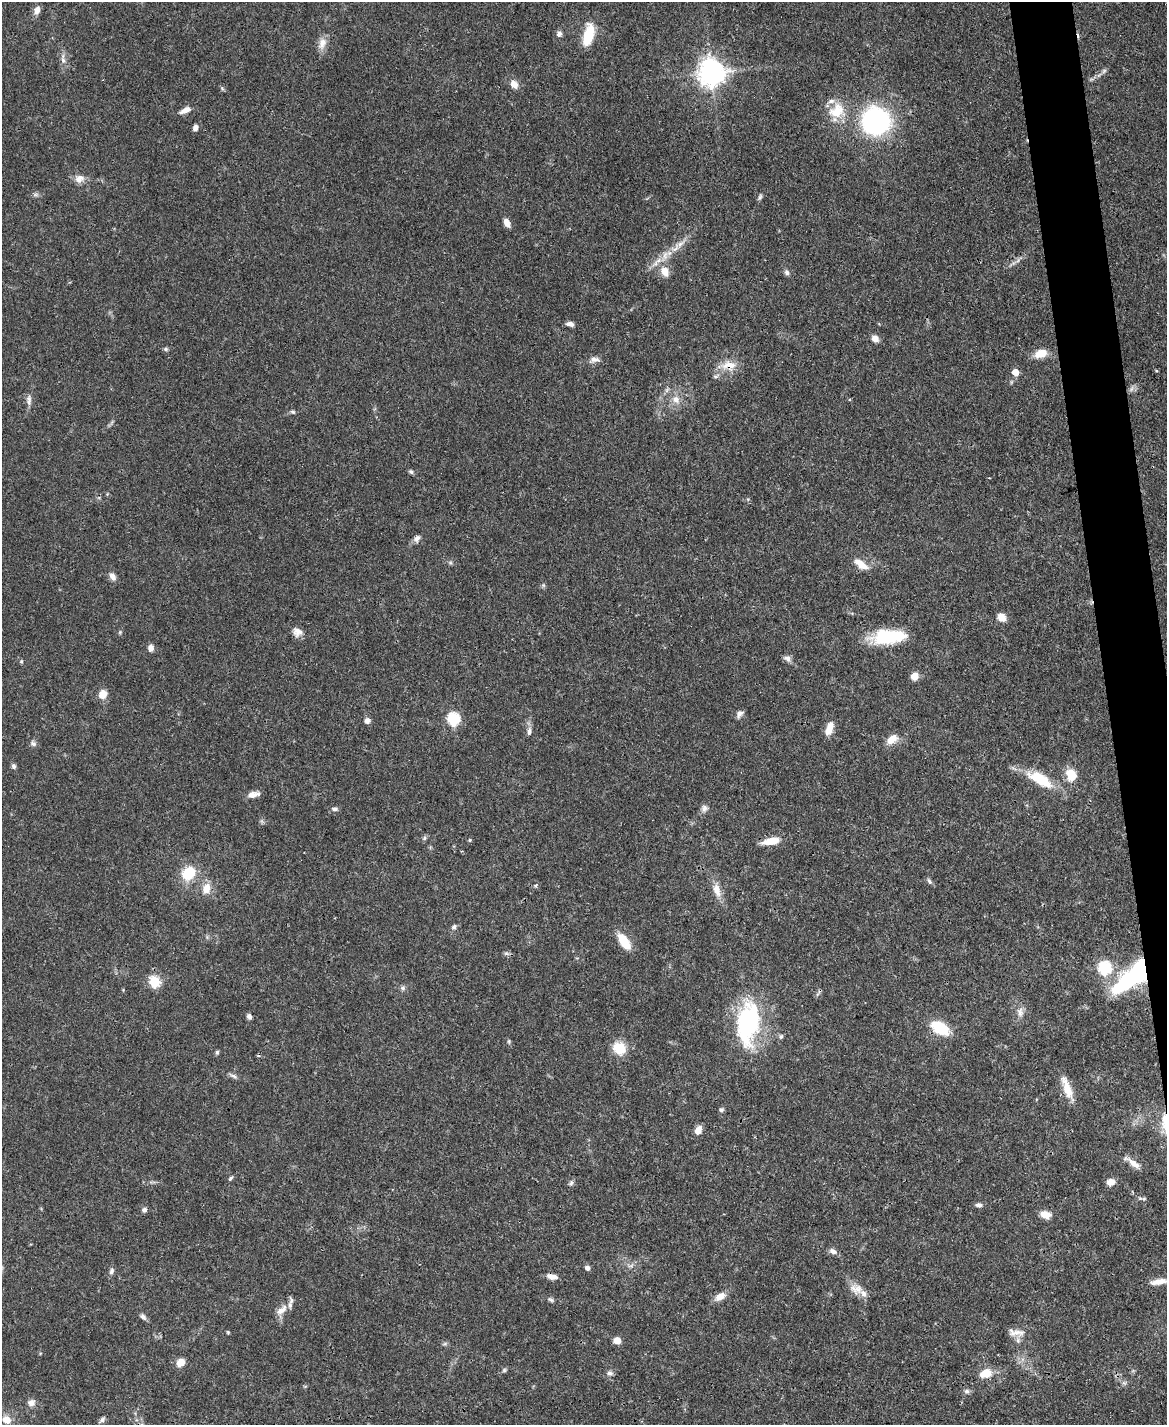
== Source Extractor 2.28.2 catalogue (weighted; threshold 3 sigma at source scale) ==
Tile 6 of 4 x 3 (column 2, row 2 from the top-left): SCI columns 1168-2332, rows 1666-3088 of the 4665 x 4644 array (HDU 1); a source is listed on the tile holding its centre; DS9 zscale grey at full resolution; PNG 1169 x 1427 px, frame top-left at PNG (2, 2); no overlay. Shown black and unused: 3% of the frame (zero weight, under 3 of 4 exposures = <1% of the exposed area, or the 3 px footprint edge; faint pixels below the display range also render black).
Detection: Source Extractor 2.28.2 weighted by HDU 2 'WHT'; one run over the whole footprint, this tile lists its part. Background 0.0656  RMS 0.0033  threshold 0.015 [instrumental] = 3 sigma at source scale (4.5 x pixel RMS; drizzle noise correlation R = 1.50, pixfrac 1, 0.05/0.05 arcsec/px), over >= 5 px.
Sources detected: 128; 1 too faint to see at this stretch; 3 inside a brighter object's white glare — not listed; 6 inside a brighter listed object's ellipse — not listed separately; the other 118 listed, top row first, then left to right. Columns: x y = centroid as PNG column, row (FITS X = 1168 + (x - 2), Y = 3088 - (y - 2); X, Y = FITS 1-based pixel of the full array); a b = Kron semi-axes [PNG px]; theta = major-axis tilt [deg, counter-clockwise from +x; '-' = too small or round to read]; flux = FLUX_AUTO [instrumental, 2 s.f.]
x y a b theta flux
37 10 11 7 70 2.1
559 34 8 7 - 1.1
588 35 20 9 76 12
322 43 18 10 73 2.9
63 60 11 6 -66 1.6
1104 71 7 6 - 0.77
711 72 9 9 - 380
514 84 11 8 -51 2.5
222 88 6 4 -47 0.51
185 110 14 6 24 2.4
837 111 20 17 36 9.1
876 121 20 19 - 69
195 128 6 5 - 1.4
79 179 13 10 17 2.6
35 195 10 4 0 0.81
760 197 7 4 46 0.69
507 223 11 6 -67 2.1
675 248 16 7 51 3
665 271 13 10 -62 3.9
787 272 6 5 - 1.1
570 324 9 5 -7 1.4
875 339 8 7 - 2.3
166 349 6 5 - 0.58
1041 353 16 10 20 4.7
594 359 14 7 14 1.9
729 365 20 13 -6 5.2
1015 372 5 5 - 4.4
716 376 9 4 20 0.75
667 390 8 4 54 0.78
676 399 11 10 - 3
29 400 16 6 -87 1.7
293 412 7 5 -15 0.6
411 472 6 5 - 0.75
417 538 9 7 56 1.4
861 564 20 8 -36 4
112 576 11 7 -55 1.7
543 585 6 5 - 0.56
1001 617 10 8 -50 3.1
297 632 11 11 - 2.3
889 637 36 14 4 19
151 648 8 6 77 1.8
787 658 10 7 -26 1.4
21 661 5 4 - 0.42
914 676 7 6 - 3.8
102 694 12 10 63 3.1
739 714 10 6 48 1.4
453 719 6 6 - 36
367 721 6 6 - 1.5
529 731 12 6 86 1.4
828 731 12 9 81 3.1
892 739 15 9 35 4.1
33 744 8 7 - 1
14 766 7 5 -74 0.88
1071 775 13 10 -66 7
1040 779 37 14 -30 12
253 794 14 7 12 2.3
704 808 9 9 - 1.4
335 809 9 6 -5 0.96
424 838 7 5 25 0.7
470 840 5 4 - 0.38
771 841 20 8 9 5.3
188 873 8 7 - 18
929 881 8 4 -54 0.75
535 885 6 5 - 0.72
206 888 14 10 74 3.8
717 890 20 9 -71 3.7
454 927 7 6 - 0.91
624 942 17 8 -57 9.1
506 953 8 5 -17 0.76
1104 968 7 6 - 39
1140 969 17 10 78 43
154 982 6 5 - 25
403 988 7 6 - 0.83
1020 1012 14 8 -85 2.3
249 1016 7 5 -68 1
748 1022 47 26 -71 30
940 1028 20 11 -30 12
781 1036 6 5 - 0.73
509 1041 7 4 -84 0.5
619 1048 16 14 -43 7
217 1052 5 5 - 0.53
233 1076 12 5 -26 1.1
1067 1088 31 9 -70 5.8
721 1110 7 5 -1 0.68
1165 1123 29 9 -82 6.2
698 1130 10 6 67 2.9
1133 1163 23 6 -34 3.1
230 1178 6 4 42 0.56
1111 1182 9 8 - 2.2
571 1183 8 5 74 0.83
1140 1198 7 4 0 0.67
978 1205 9 5 -3 1
144 1210 6 6 - 1
1045 1214 13 9 -11 3
833 1251 10 7 -32 1.4
631 1266 10 4 13 0.84
587 1268 5 4 - 1.4
111 1271 10 6 67 1
552 1276 12 6 -13 2.2
1159 1282 24 7 9 3.7
856 1289 19 13 -16 3.9
720 1296 13 8 33 3.3
551 1300 8 5 -31 0.71
281 1310 20 10 40 3.4
143 1317 9 6 -44 1.1
228 1332 5 4 - 0.37
1016 1333 24 9 -2 3.1
617 1340 7 6 - 2.9
445 1344 8 4 9 0.57
180 1362 9 7 41 3.2
504 1370 5 5 - 0.56
610 1373 9 6 0 1
985 1373 15 9 20 5.5
1124 1383 7 6 - 0.83
967 1391 7 7 - 1
31 1403 10 9 - 1.8
6 1420 10 8 -34 4.2
102 1420 10 5 40 0.9
Overlapping masked pixels (flux is a lower limit): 4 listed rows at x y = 729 365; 1140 969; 940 1028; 1165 1123
Isophote crosses this tile's border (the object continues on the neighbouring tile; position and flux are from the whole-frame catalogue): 2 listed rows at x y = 1165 1123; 1159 1282